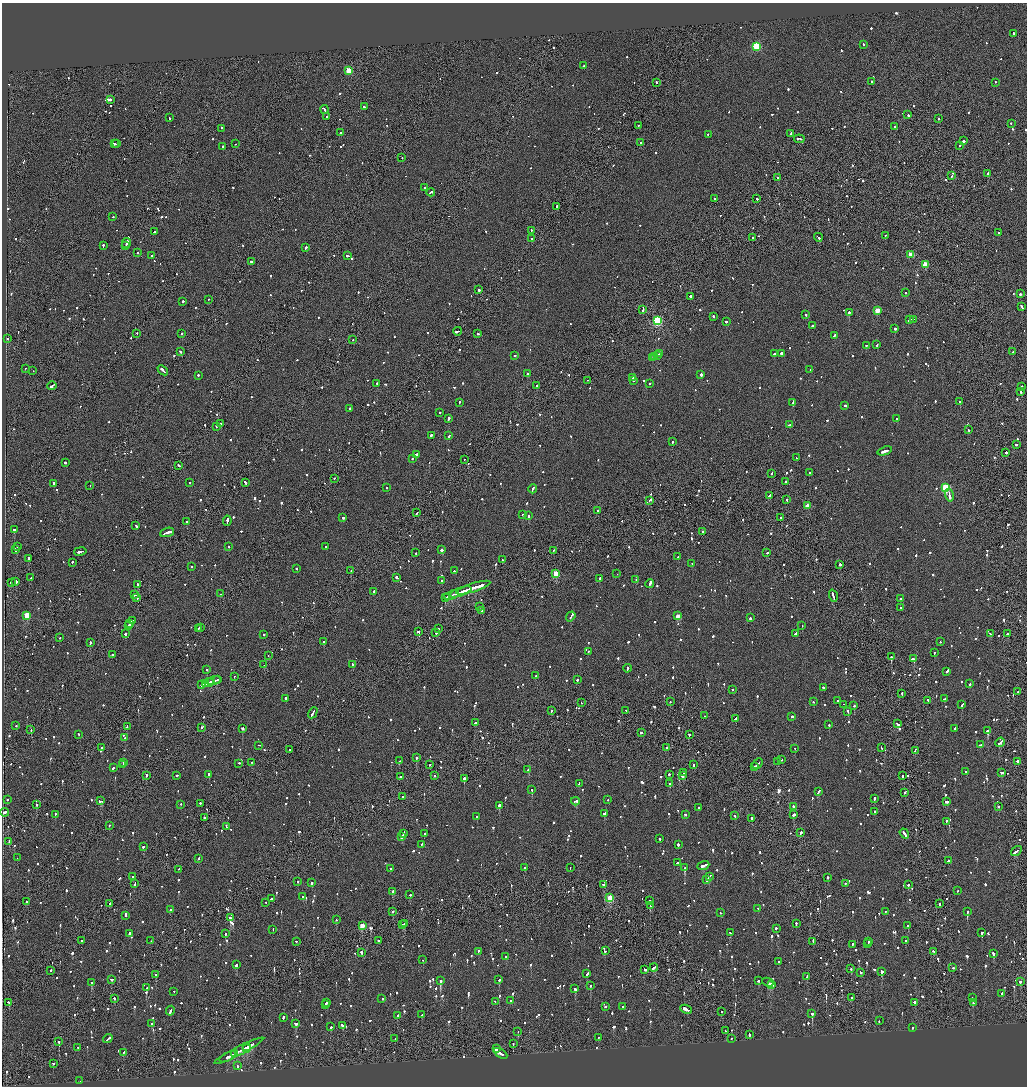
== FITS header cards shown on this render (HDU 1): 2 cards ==
NAXIS1  =                 2050
NAXIS2  =                 2168

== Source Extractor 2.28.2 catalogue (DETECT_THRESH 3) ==
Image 2050 x 2168 px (HDU 1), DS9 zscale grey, zoomed out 1/2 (1 PNG px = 2 x 2 image px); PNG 1029 x 1088 px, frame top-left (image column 2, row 2167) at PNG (2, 3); each listed source drawn as its Kron ellipse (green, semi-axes under 4 px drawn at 4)
Background -0.0914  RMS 0.068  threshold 0.203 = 3 sigma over >= 5 px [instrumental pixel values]
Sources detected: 1718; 69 cannot appear on this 1/2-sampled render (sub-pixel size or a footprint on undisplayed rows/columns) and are neither listed nor drawn; of the other 1649, the 500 brightest by FLUX_AUTO listed and drawn (1149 fainter detections omitted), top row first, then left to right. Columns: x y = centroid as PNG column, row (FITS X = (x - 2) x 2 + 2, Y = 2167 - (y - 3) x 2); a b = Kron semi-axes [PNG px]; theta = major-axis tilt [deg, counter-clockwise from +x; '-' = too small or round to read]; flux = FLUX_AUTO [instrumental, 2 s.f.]
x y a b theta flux
1013 33 3 2 - 200
864 44 2 2 - 200
757 46 3 3 - 1200
584 66 2 2 - 180
349 71 3 3 - 580
871 81 2 2 - 190
995 82 2 2 - 170
657 83 3 2 - 150
110 99 3 2 - 160
364 107 2 2 - 210
324 109 4 2 - 350
908 115 3 2 - 230
327 117 2 2 - 610
169 118 3 2 - 230
939 119 2 2 - 160
1011 123 2 2 - 130
638 126 2 1 - 200
895 127 2 1 - 210
222 128 2 2 - 140
341 133 2 2 - 130
791 133 3 2 - 170
708 134 2 2 - 140
799 139 5 2 - 410
963 141 2 2 - 890
641 143 2 2 - 360
114 144 3 2 - 260
116 144 3 1 - 220
235 144 2 1 - 140
960 145 2 2 - 440
222 146 2 2 - 170
402 158 2 2 - 140
988 174 3 2 - 1500
952 176 3 2 - 170
778 178 2 2 - 150
425 187 2 2 - 170
431 192 4 2 - 450
715 199 2 2 - 280
757 199 2 2 - 660
557 206 3 2 - 360
113 217 2 2 - 180
531 230 2 2 - 130
155 232 2 2 - 200
998 232 2 2 - 130
885 235 2 2 - 130
752 237 2 2 - 200
818 237 4 2 - 300
531 238 2 1 - 210
126 243 5 2 - 650
103 245 3 2 - 160
126 246 3 1 - 380
306 247 3 2 - 620
138 253 2 2 - 260
911 255 3 3 - 390
151 256 2 2 - 230
348 256 3 2 - 180
251 261 2 2 - 340
925 264 3 3 - 310
479 290 2 2 - 290
905 292 2 2 - 190
1020 294 2 2 - 640
690 296 2 2 - 370
209 299 2 2 - 140
183 301 2 2 - 260
1022 307 4 2 - 220
643 310 4 2 - 510
877 310 3 3 - 360
849 312 2 2 - 860
806 315 2 1 - 220
713 316 2 2 - 230
913 319 2 2 - 180
910 320 3 1 - 350
657 321 4 3 - 1700
727 321 3 2 - 180
812 326 2 2 - 280
895 329 3 2 - 210
458 331 4 2 - 390
137 333 2 1 - 180
182 333 2 2 - 270
478 334 2 2 - 210
834 335 3 2 - 540
8 339 2 1 - 300
353 340 2 1 - 160
866 345 2 2 - 460
877 345 2 2 - 180
181 352 3 2 - 150
1013 352 2 2 - 190
660 354 2 2 - 180
774 354 2 2 - 270
782 354 2 2 - 1700
515 355 2 2 - 210
657 355 2 2 - 210
655 356 3 2 - 260
652 358 3 1 - 260
25 368 2 1 - 280
163 370 6 2 -42 390
810 370 2 2 - 140
33 371 2 1 - 260
527 374 2 2 - 250
701 374 2 2 - 290
198 375 2 2 - 340
632 377 2 2 - 420
587 380 2 2 - 130
633 381 2 2 - 160
377 383 2 2 - 150
649 384 2 1 - 360
536 385 2 2 - 280
52 386 5 2 - 500
1022 386 2 2 - 390
1021 391 4 2 - 210
960 401 2 2 - 300
459 402 2 2 - 360
793 403 4 2 - 390
845 405 2 2 - 170
350 408 2 2 - 320
440 413 2 2 - 210
449 418 3 2 - 430
897 419 2 2 - 200
221 423 2 2 - 480
789 425 4 2 - 220
216 426 2 1 - 360
969 430 3 2 - 130
431 435 2 2 - 350
449 436 2 2 - 360
672 442 2 2 - 200
1016 444 2 2 - 710
885 451 7 2 19 810
1006 452 2 2 - 650
417 454 3 2 - 370
797 458 3 2 - 180
412 459 2 2 - 150
464 459 2 1 - 190
65 463 2 2 - 420
179 465 3 2 - 160
809 472 2 2 - 130
771 473 2 2 - 230
334 478 2 2 - 130
785 482 2 2 - 140
54 483 2 2 - 250
190 483 2 2 - 230
245 483 4 2 - 280
90 485 2 1 - 180
386 488 2 2 - 200
946 488 3 3 - 1200
533 489 4 2 - 200
769 495 4 2 - 280
949 495 6 2 -78 370
649 500 2 1 - 470
787 500 2 2 - 140
807 506 3 2 - 190
597 511 2 2 - 140
417 513 4 1 - 230
522 515 2 2 - 140
529 516 2 2 - 330
343 518 2 2 - 540
781 518 2 2 - 190
187 521 2 2 - 390
227 521 5 2 - 320
136 526 3 2 - 160
14 530 2 2 - 2500
703 531 2 2 - 160
167 532 7 2 20 890
17 546 2 2 - 230
229 546 2 2 - 140
326 547 2 2 - 160
15 550 3 2 - 150
442 550 3 2 - 310
553 550 2 1 - 140
80 551 6 2 12 400
415 553 2 2 - 150
767 553 2 2 - 130
678 557 2 2 - 190
28 558 3 2 - 270
502 560 2 2 - 130
72 562 3 2 - 170
692 563 2 2 - 250
840 564 2 2 - 560
192 566 2 2 - 130
296 569 2 2 - 260
351 570 2 2 - 170
454 571 2 2 - 150
556 574 3 3 - 570
617 574 2 1 - 160
397 577 3 2 - 670
31 578 2 1 - 290
600 578 3 2 - 350
636 579 2 2 - 460
16 581 2 2 - 580
441 581 3 2 - 550
11 582 3 2 - 200
650 583 4 2 - 620
138 585 4 2 - 370
473 588 18 2 18 1500
374 591 3 2 - 550
461 592 11 2 19 850
221 594 2 2 - 140
135 595 2 1 - 440
452 595 8 1 20 560
833 596 6 2 -73 470
137 597 3 1 - 500
445 597 3 1 - 470
900 599 2 2 - 150
479 606 2 1 - 610
900 608 2 2 - 470
482 610 2 2 - 580
27 615 3 3 - 650
571 616 5 2 - 360
678 616 3 2 - 210
750 618 2 2 - 170
132 621 3 1 - 240
130 623 3 2 - 520
802 625 2 1 - 480
128 626 2 2 - 260
200 627 2 2 - 170
199 628 2 1 - 210
438 629 2 1 - 380
418 632 3 2 - 220
436 633 2 1 - 560
125 634 2 2 - 440
264 634 2 2 - 260
795 634 4 2 - 200
990 634 3 2 - 170
1007 634 2 2 - 170
60 638 2 2 - 210
90 642 2 2 - 600
324 642 2 2 - 200
940 642 2 1 - 290
588 651 2 2 - 140
934 653 2 2 - 140
112 655 2 2 - 150
268 656 2 1 - 140
891 657 2 2 - 600
914 659 4 2 - 580
352 664 2 2 - 210
264 665 2 1 - 270
627 668 4 2 - 270
207 669 2 2 - 140
947 671 4 2 - 610
234 676 2 2 - 340
536 676 2 2 - 1100
218 679 4 2 - 270
577 680 2 2 - 310
214 681 8 1 13 370
209 682 5 1 - 410
205 683 3 2 - 270
970 684 2 2 - 180
202 685 4 2 - 360
823 688 3 2 - 230
733 689 2 2 - 140
1018 692 2 2 - 280
902 693 2 2 - 140
286 698 2 2 - 370
945 699 3 2 - 180
928 700 2 2 - 190
837 701 2 2 - 140
670 702 2 2 - 170
814 702 2 2 - 140
581 703 2 1 - 170
844 704 2 1 - 180
854 705 2 2 - 480
962 705 3 2 - 130
626 710 3 2 - 440
551 711 2 2 - 140
848 711 3 2 - 200
313 713 6 2 61 510
704 716 2 1 - 170
792 716 2 2 - 210
736 718 4 2 - 250
475 723 3 2 - 220
898 724 3 2 - 450
829 725 2 2 - 270
16 726 2 2 - 180
127 726 3 2 - 190
202 727 2 1 - 260
242 728 2 2 - 580
955 728 4 2 - 300
31 730 2 1 - 290
988 731 2 2 - 1500
641 733 2 2 - 410
79 734 2 2 - 160
689 735 2 1 - 780
125 738 2 2 - 160
1000 742 5 2 - 400
259 745 2 2 - 240
980 745 3 2 - 170
666 747 2 2 - 130
101 748 2 2 - 180
795 748 2 2 - 160
881 748 2 2 - 240
289 750 2 2 - 160
915 750 3 2 - 180
416 757 2 2 - 520
782 760 2 2 - 210
399 761 2 2 - 1000
1017 761 3 2 - 270
251 762 2 2 - 140
778 762 3 2 - 220
124 763 2 2 - 280
238 763 3 2 - 130
758 764 6 2 46 370
123 765 2 2 - 200
430 765 2 2 - 270
694 765 3 2 - 150
755 766 2 2 - 160
113 768 2 2 - 540
528 770 2 2 - 520
684 772 3 2 - 370
966 772 2 2 - 160
1001 772 3 2 - 200
209 774 3 2 - 850
669 774 2 2 - 220
146 775 2 1 - 500
177 775 2 2 - 250
434 776 2 1 - 400
682 776 2 2 - 220
902 776 2 2 - 180
400 777 2 2 - 310
464 778 2 2 - 1200
579 784 3 2 - 210
670 784 2 2 - 230
532 790 2 2 - 460
818 792 4 2 - 410
905 792 3 1 - 190
402 797 2 2 - 150
874 798 3 2 - 360
7 799 2 2 - 170
608 799 2 1 - 150
100 801 4 2 - 230
575 801 4 2 - 230
946 801 3 2 - 330
200 803 2 2 - 140
36 804 2 2 - 230
181 804 2 2 - 140
499 805 3 2 - 490
793 806 2 2 - 250
999 806 2 2 - 150
698 807 2 2 - 200
875 811 2 2 - 150
4 812 4 2 - 580
55 814 2 2 - 130
604 814 2 2 - 290
685 814 2 2 - 150
793 814 2 2 - 740
735 816 3 2 - 240
204 817 2 2 - 220
477 817 2 2 - 420
752 818 2 2 - 1100
946 821 2 2 - 140
109 825 2 2 - 160
226 827 3 2 - 380
404 833 3 2 - 410
801 833 3 2 - 550
904 833 5 2 - 300
424 834 2 2 - 130
402 836 3 2 - 850
660 839 2 2 - 150
9 841 3 1 - 160
422 844 3 2 - 190
678 845 3 2 - 480
143 846 2 2 - 440
1016 851 6 2 34 550
17 858 2 1 - 170
198 858 2 2 - 200
948 861 3 2 - 280
677 863 2 2 - 150
703 865 6 2 20 330
570 867 2 1 - 150
391 868 2 2 - 400
524 868 2 2 - 200
685 868 2 2 - 940
178 869 2 1 - 450
133 877 2 2 - 630
709 877 3 2 - 610
827 877 2 2 - 590
707 880 4 2 - 340
297 881 2 2 - 260
312 883 2 2 - 490
845 883 2 2 - 210
135 884 4 2 - 220
603 884 3 2 - 150
908 885 2 2 - 150
393 891 2 2 - 990
957 891 2 2 - 150
410 895 2 2 - 140
303 897 2 2 - 130
610 898 3 3 - 910
272 899 2 2 - 340
650 900 2 1 - 300
27 902 2 2 - 310
266 902 2 1 - 130
110 903 2 1 - 270
940 904 3 2 - 150
650 905 3 1 - 190
758 908 2 2 - 210
170 909 2 2 - 140
392 911 2 2 - 200
886 911 2 2 - 360
967 912 2 2 - 620
721 913 2 2 - 380
125 915 2 2 - 250
230 917 2 2 - 180
336 920 2 2 - 130
404 923 2 2 - 150
796 923 3 2 - 140
403 924 2 2 - 200
362 925 3 3 - 410
908 926 2 2 - 200
776 928 2 2 - 710
273 929 2 2 - 270
982 932 3 2 - 580
730 933 2 2 - 290
129 934 3 2 - 290
225 934 2 2 - 340
82 941 2 2 - 140
151 941 2 2 - 410
296 941 2 2 - 350
378 941 2 1 - 500
813 941 4 1 - 160
868 941 2 2 - 180
905 941 2 2 - 160
868 943 3 2 - 190
852 944 2 2 - 160
478 951 3 2 - 140
605 951 2 2 - 210
933 951 3 2 - 130
361 952 2 2 - 830
993 953 3 2 - 470
506 957 2 2 - 350
423 960 2 2 - 260
778 962 2 2 - 140
236 965 3 2 - 810
654 967 4 2 - 240
953 968 2 2 - 570
645 969 2 2 - 270
851 969 2 2 - 430
51 970 2 2 - 140
881 971 2 2 - 210
861 972 2 2 - 270
155 974 2 2 - 950
587 974 3 2 - 350
807 977 4 2 - 170
111 979 3 2 - 150
499 980 2 2 - 240
440 981 2 2 - 2400
758 981 3 2 - 170
92 982 2 2 - 600
768 982 6 2 -26 1100
1020 982 2 2 - 400
772 984 2 2 - 510
590 985 2 2 - 270
146 988 2 2 - 210
575 989 3 2 - 670
174 991 3 1 - 170
1002 993 2 2 - 170
114 998 2 2 - 280
852 998 2 1 - 520
972 998 3 2 - 420
382 999 2 2 - 130
495 1001 2 2 - 140
510 1001 2 2 - 290
8 1002 3 2 - 170
327 1002 2 2 - 500
915 1002 2 2 - 530
973 1002 4 2 - 440
325 1005 2 2 - 160
605 1006 2 2 - 140
623 1007 2 2 - 170
686 1009 6 2 -25 2300
170 1011 5 2 - 490
722 1012 2 2 - 140
812 1014 2 2 - 1100
397 1015 2 2 - 270
422 1015 3 2 - 160
283 1018 4 2 - 320
879 1021 2 2 - 140
151 1024 2 2 - 170
296 1024 3 2 - 300
342 1025 3 2 - 240
331 1027 2 2 - 340
913 1027 2 2 - 140
518 1031 2 2 - 190
725 1031 2 1 - 260
749 1034 3 2 - 200
395 1038 2 2 - 140
598 1038 2 2 - 410
108 1039 5 2 - 370
731 1039 2 1 - 220
59 1042 2 2 - 450
513 1043 2 1 - 150
78 1047 3 2 - 150
247 1047 3 1 - 510
247 1048 3 2 - 570
496 1049 4 2 - 590
239 1051 27 2 27 1700
124 1052 2 2 - 150
234 1053 3 1 - 280
501 1053 7 2 -33 520
228 1057 9 2 28 430
53 1063 2 2 - 140
237 1066 2 2 - 270
80 1081 2 1 - 370
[1149 fainter detections neither listed nor drawn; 69 sub-pixel or undisplayed-footprint detections neither listed nor drawn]